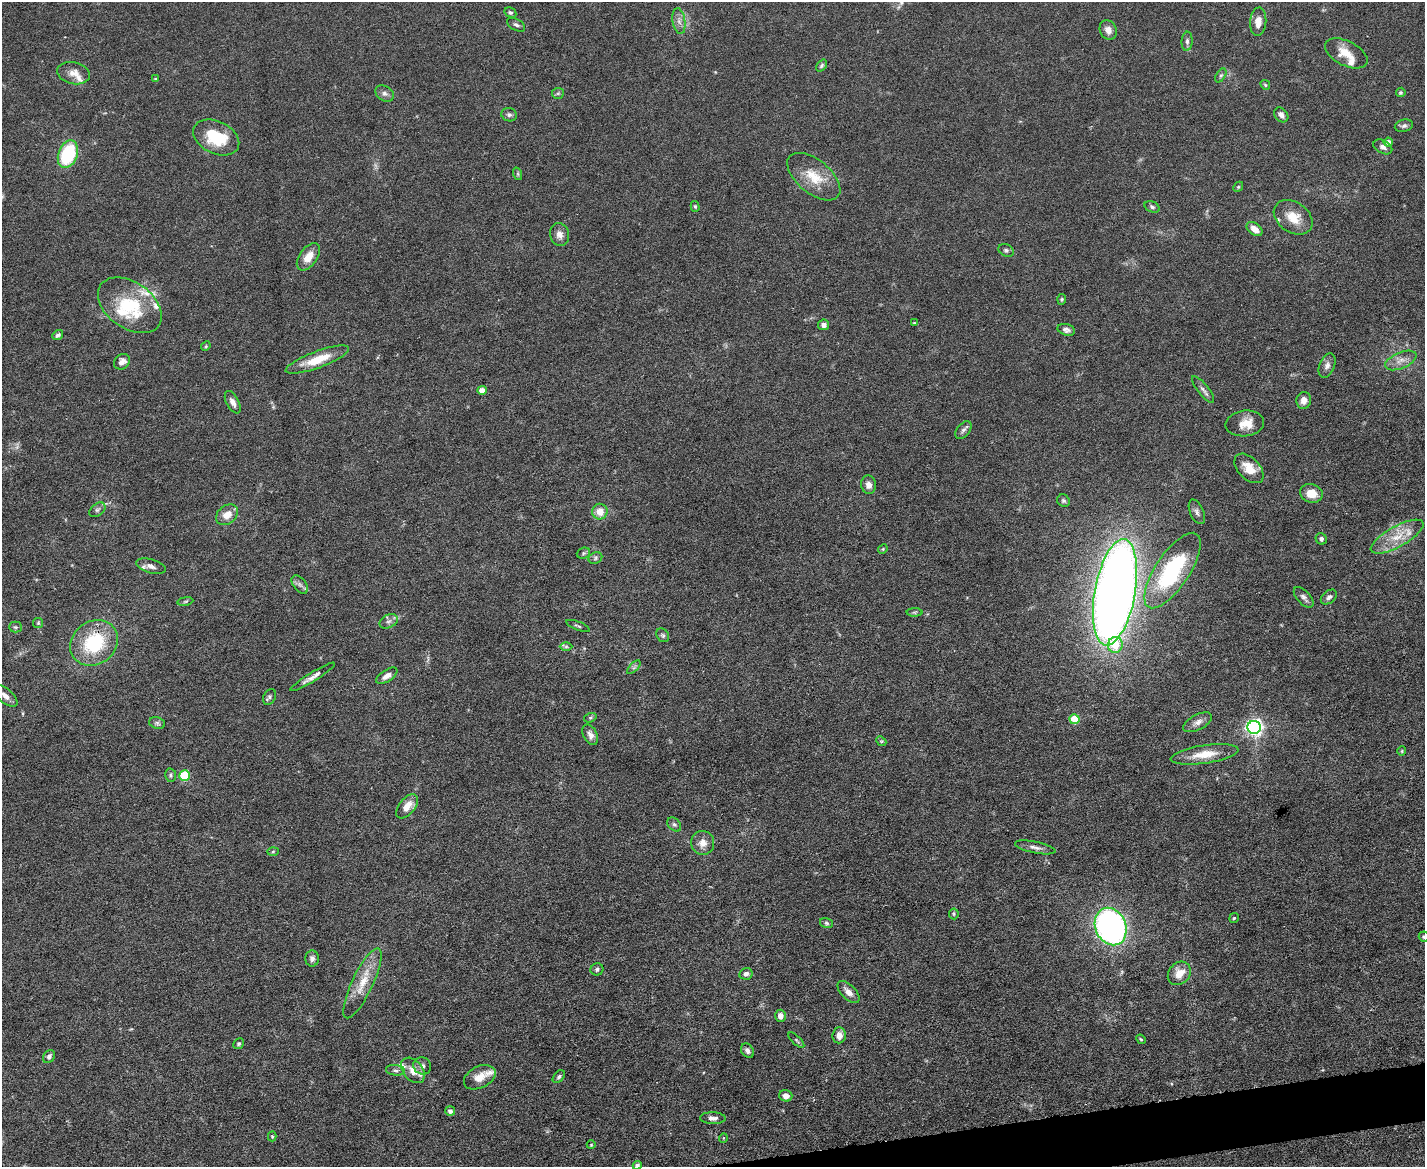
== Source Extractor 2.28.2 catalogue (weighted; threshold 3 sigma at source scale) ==
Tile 5 of 3 x 4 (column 2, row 2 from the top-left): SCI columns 1555-2977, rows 2331-3495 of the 4641 x 4660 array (HDU 1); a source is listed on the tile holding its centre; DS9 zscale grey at full resolution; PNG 1427 x 1169 px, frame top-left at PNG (2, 2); each listed source drawn as its Kron ellipse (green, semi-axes under 4 px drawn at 4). Shown black and unused: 2% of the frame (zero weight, under 5 of 9 exposures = <1% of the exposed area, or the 3 px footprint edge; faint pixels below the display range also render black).
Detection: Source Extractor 2.28.2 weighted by HDU 2 'WHT'; one run over the whole footprint, this tile lists its part. Background 0.0828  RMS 0.0041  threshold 0.0169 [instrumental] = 3 sigma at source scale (4.09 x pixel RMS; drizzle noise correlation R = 1.36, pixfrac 0.8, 0.05/0.05 arcsec/px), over >= 5 px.
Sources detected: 139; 1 too faint to see at this stretch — neither listed nor drawn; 9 inside a brighter listed object's ellipse — not listed separately; the other 129 listed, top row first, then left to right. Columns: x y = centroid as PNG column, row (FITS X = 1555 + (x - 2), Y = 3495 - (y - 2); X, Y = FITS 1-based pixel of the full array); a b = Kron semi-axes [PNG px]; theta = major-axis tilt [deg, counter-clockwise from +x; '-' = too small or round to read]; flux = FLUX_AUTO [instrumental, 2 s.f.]
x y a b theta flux
510 13 6 4 -29 0.79
679 21 13 6 -81 2.1
1258 22 14 8 85 3.6
516 25 10 5 -31 1
1108 30 10 8 -63 2.5
1187 41 9 5 85 1.2
1346 53 23 12 -27 6.5
822 66 6 4 52 0.73
73 73 17 11 -12 3.5
1221 75 7 4 58 0.82
155 79 4 4 - 0.34
1265 85 5 4 - 0.5
1401 92 5 5 - 0.6
385 93 10 7 -31 1.5
558 93 6 5 - 0.67
509 115 8 6 -19 1.1
1281 115 8 6 -49 1.6
1404 126 9 6 15 1.2
216 137 24 16 -26 18
1388 142 4 4 - 2
1383 147 10 6 -29 1.6
68 154 14 9 69 28
518 174 6 4 -72 0.54
814 177 31 16 -39 11
1238 187 5 4 - 0.47
695 206 5 4 - 0.58
1152 207 8 5 -24 0.91
1293 217 21 15 -35 7.9
1255 229 9 5 -39 3.4
560 235 11 9 -78 2.7
1006 250 8 6 -28 0.94
308 257 15 9 53 4.7
1062 299 5 4 - 0.52
130 305 35 23 -35 23
914 323 4 4 - 0.33
824 325 5 5 - 1.5
1066 330 9 5 -15 1.3
58 335 6 4 38 1
206 346 5 4 - 0.4
317 360 33 8 20 9.3
1401 360 16 8 23 3.2
122 362 8 7 - 2.2
1327 365 13 7 68 1.9
1203 389 16 5 -51 1.6
482 390 4 4 - 4.1
1304 400 8 7 - 2.6
233 402 12 6 -62 2.1
1245 423 19 13 7 5.7
963 430 10 6 52 1.3
1249 468 18 10 -46 6
869 485 9 7 -79 2.1
1311 493 11 9 -17 5.4
1063 501 6 6 - 0.77
97 510 9 6 37 1.1
600 512 8 7 - 5.1
1197 512 13 7 -67 1.5
227 515 12 9 38 4.2
1397 537 29 10 29 8.4
1321 539 6 5 - 1.1
883 549 5 4 - 0.46
583 553 7 5 21 0.75
595 558 7 5 25 0.84
151 566 15 7 -16 2.2
1172 570 44 17 56 40
300 584 10 6 -52 1.5
1115 592 54 20 80 510
1304 597 12 6 -47 1.5
1329 597 9 6 39 1.2
185 601 8 4 9 0.55
914 612 8 4 0 0.61
389 621 9 6 29 1.3
38 623 5 5 - 0.52
578 626 12 3 -22 0.63
15 627 6 5 - 0.73
663 635 7 6 - 0.81
94 643 25 21 36 26
1115 645 8 7 - 7.2
566 647 6 4 0 0.68
634 667 8 4 46 0.85
387 676 12 6 33 2.5
312 677 26 4 31 2.6
5 696 15 7 -40 2.7
269 697 8 6 61 0.85
590 718 6 4 18 0.56
1074 719 5 5 - 9.7
1198 722 16 7 27 2.2
157 723 8 5 -16 0.85
1254 727 6 6 - 150
590 735 11 6 -62 2
881 741 5 4 - 0.47
1402 751 4 4 - 0.44
1204 754 34 9 8 7.8
171 775 7 5 -77 0.76
185 775 5 5 - 20
407 806 14 8 51 4.2
674 825 8 5 -47 0.89
703 843 12 11 - 3.5
1035 847 20 5 -12 1.9
273 851 6 4 2 0.5
954 914 5 5 - 0.58
1234 918 5 4 - 0.54
826 923 7 5 -17 0.76
1111 927 19 15 -67 140
1424 937 5 5 - 0.76
312 958 8 7 - 1.4
597 969 6 6 - 0.85
1179 973 13 10 46 5.5
746 974 6 5 - 1.4
362 983 38 10 65 9.2
848 992 14 7 -45 2.7
780 1016 6 5 - 2.6
839 1035 8 6 86 2.5
1141 1039 5 4 - 0.47
796 1040 10 3 -44 0.69
238 1044 6 5 - 0.66
747 1051 8 6 -52 1.3
49 1057 7 5 52 1.2
422 1066 9 8 - 1.5
395 1070 9 5 -6 1.1
413 1070 14 10 -50 3.9
480 1077 17 10 27 4.8
559 1077 7 5 49 0.81
786 1096 7 5 -17 2.3
450 1111 5 5 - 1.4
713 1118 13 6 -2 2
272 1136 5 4 - 0.47
723 1138 5 3 - 0.33
591 1145 4 3 - 0.32
637 1165 4 4 - 1.1
Isophote crosses this tile's border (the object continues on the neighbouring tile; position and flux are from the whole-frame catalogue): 3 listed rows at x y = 5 696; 1424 937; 637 1165